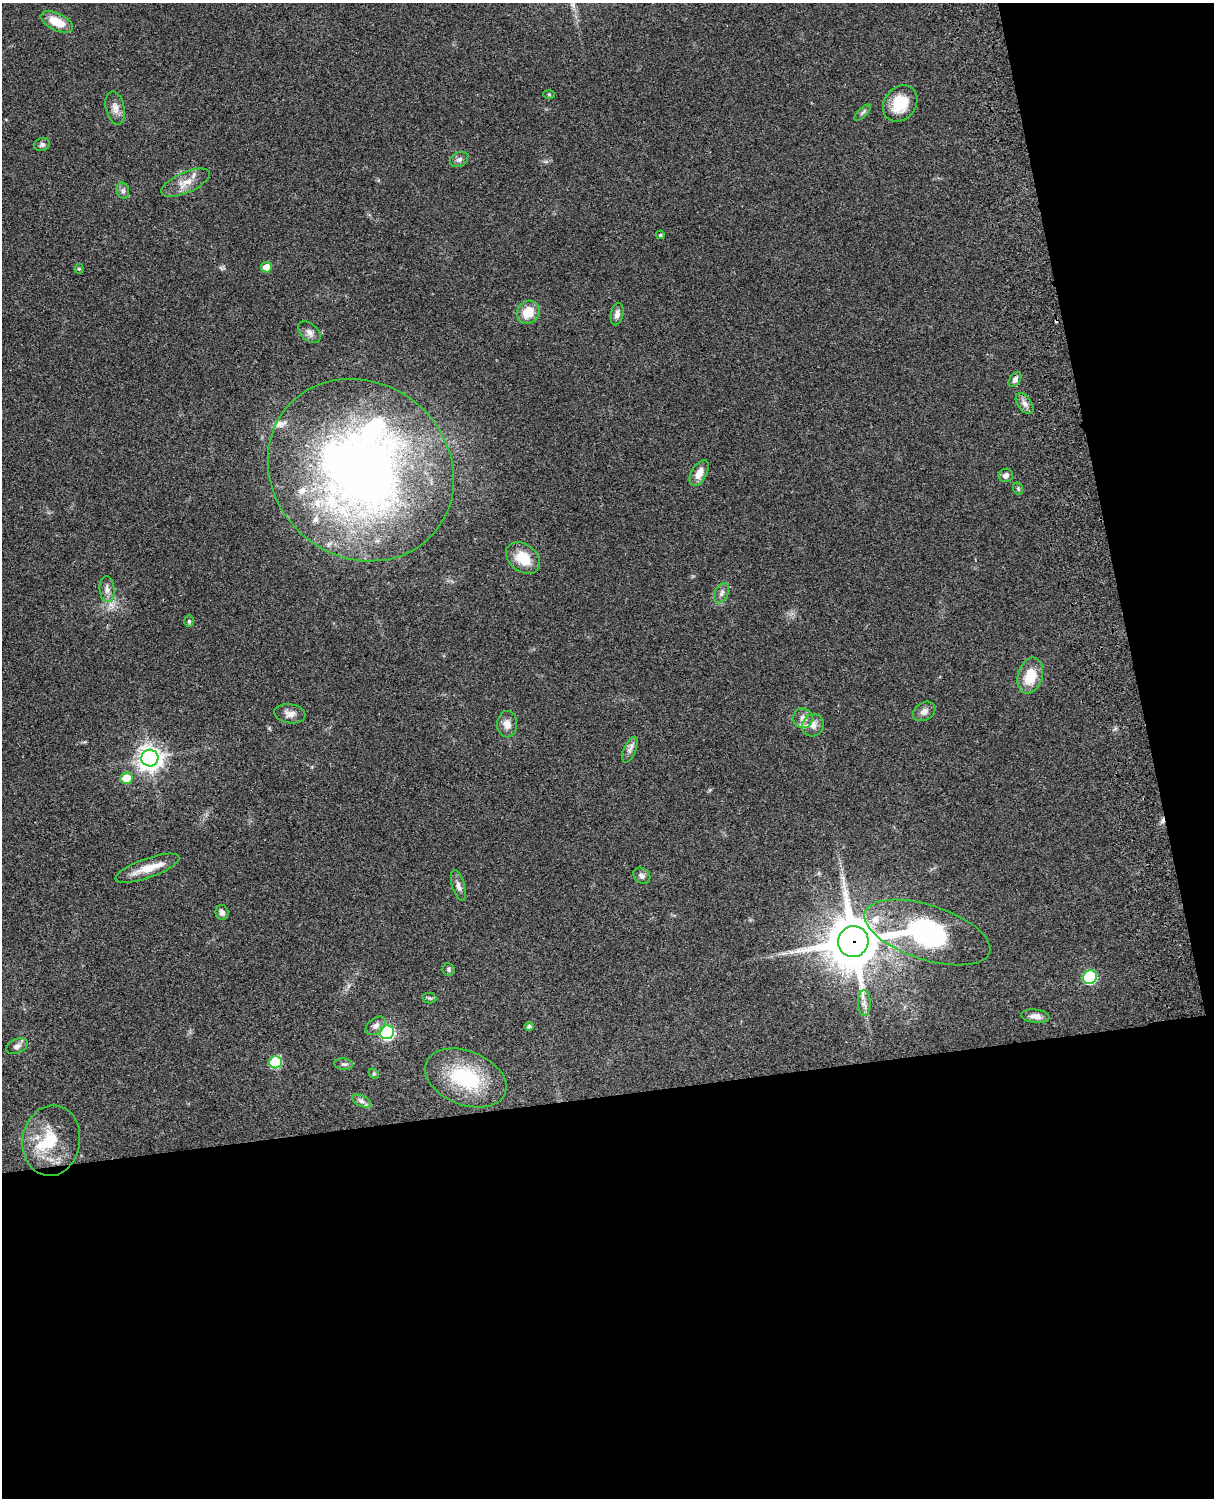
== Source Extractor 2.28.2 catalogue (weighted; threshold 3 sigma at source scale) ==
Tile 12 of 4 x 3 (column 4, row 3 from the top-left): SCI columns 3758-4969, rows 277-1772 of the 5088 x 4927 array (HDU 1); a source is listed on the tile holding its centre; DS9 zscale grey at full resolution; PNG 1216 x 1500 px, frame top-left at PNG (2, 3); each listed source drawn as its Kron ellipse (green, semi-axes under 4 px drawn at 4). Shown black and unused: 33% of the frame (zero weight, under 3 of 4 exposures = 6% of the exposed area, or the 3 px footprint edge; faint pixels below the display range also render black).
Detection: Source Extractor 2.28.2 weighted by HDU 2 'WHT'; one run over the whole footprint, this tile lists its part. Background 0.0795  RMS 0.0058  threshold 0.0262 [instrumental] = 3 sigma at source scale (4.5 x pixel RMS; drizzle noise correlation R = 1.50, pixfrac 1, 0.05/0.05 arcsec/px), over >= 5 px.
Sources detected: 65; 2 cosmic-ray / hot-pixel residue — neither listed nor drawn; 8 inside a brighter listed object's ellipse — not listed separately; the other 55 listed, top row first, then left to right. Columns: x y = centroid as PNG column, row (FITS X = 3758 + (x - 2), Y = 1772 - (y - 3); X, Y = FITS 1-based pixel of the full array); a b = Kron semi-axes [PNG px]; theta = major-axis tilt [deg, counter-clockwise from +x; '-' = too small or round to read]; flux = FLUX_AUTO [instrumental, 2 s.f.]
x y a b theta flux
57 22 17 8 -25 12
549 94 6 4 -2 0.56
900 104 19 15 52 17
115 108 17 9 -77 4.5
863 112 10 4 45 1.3
42 144 8 6 15 1.6
459 159 10 7 29 2
186 183 26 10 24 7.6
123 191 8 6 -75 1.7
660 235 4 3 - 0.7
266 267 5 5 - 6.1
79 269 5 4 - 0.79
528 312 12 11 - 11
617 314 11 6 78 2.7
309 332 13 8 -41 3.4
1015 379 8 5 57 2
1025 404 12 7 -54 3
361 470 97 87 -39 440
699 473 14 7 60 5.4
1006 475 7 6 - 2.3
1018 489 6 4 -70 0.79
523 558 19 13 -38 14
107 589 13 7 -85 3.4
722 593 11 6 64 2.4
189 621 6 5 - 0.92
1030 676 18 12 74 14
924 711 12 9 31 3.2
290 714 16 9 -10 3.8
803 718 10 9 - 4.1
507 724 13 10 -90 4.6
813 725 11 10 - 4.5
630 750 13 6 68 2.7
150 758 8 8 - 510
127 778 6 5 - 9.9
147 868 34 9 19 11
642 876 9 7 -36 2.3
458 886 16 6 -75 2.7
222 912 7 6 - 2.3
927 932 65 27 -18 110
853 941 15 15 - 3200
449 969 6 6 - 1.1
1090 977 7 6 - 59
429 998 7 5 -10 0.93
864 1003 13 6 -88 2.7
1035 1016 14 6 -6 3.7
376 1026 11 7 39 2.8
529 1026 5 4 - 1.3
387 1032 7 7 - 96
17 1046 11 7 25 2.5
275 1062 6 6 - 36
344 1064 9 5 -7 1.5
374 1074 6 4 -43 0.76
466 1078 42 27 -21 43
362 1101 10 5 -24 2.1
51 1141 35 28 81 26
Overlapping masked pixels (flux is a lower limit): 2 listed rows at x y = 927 932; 853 941